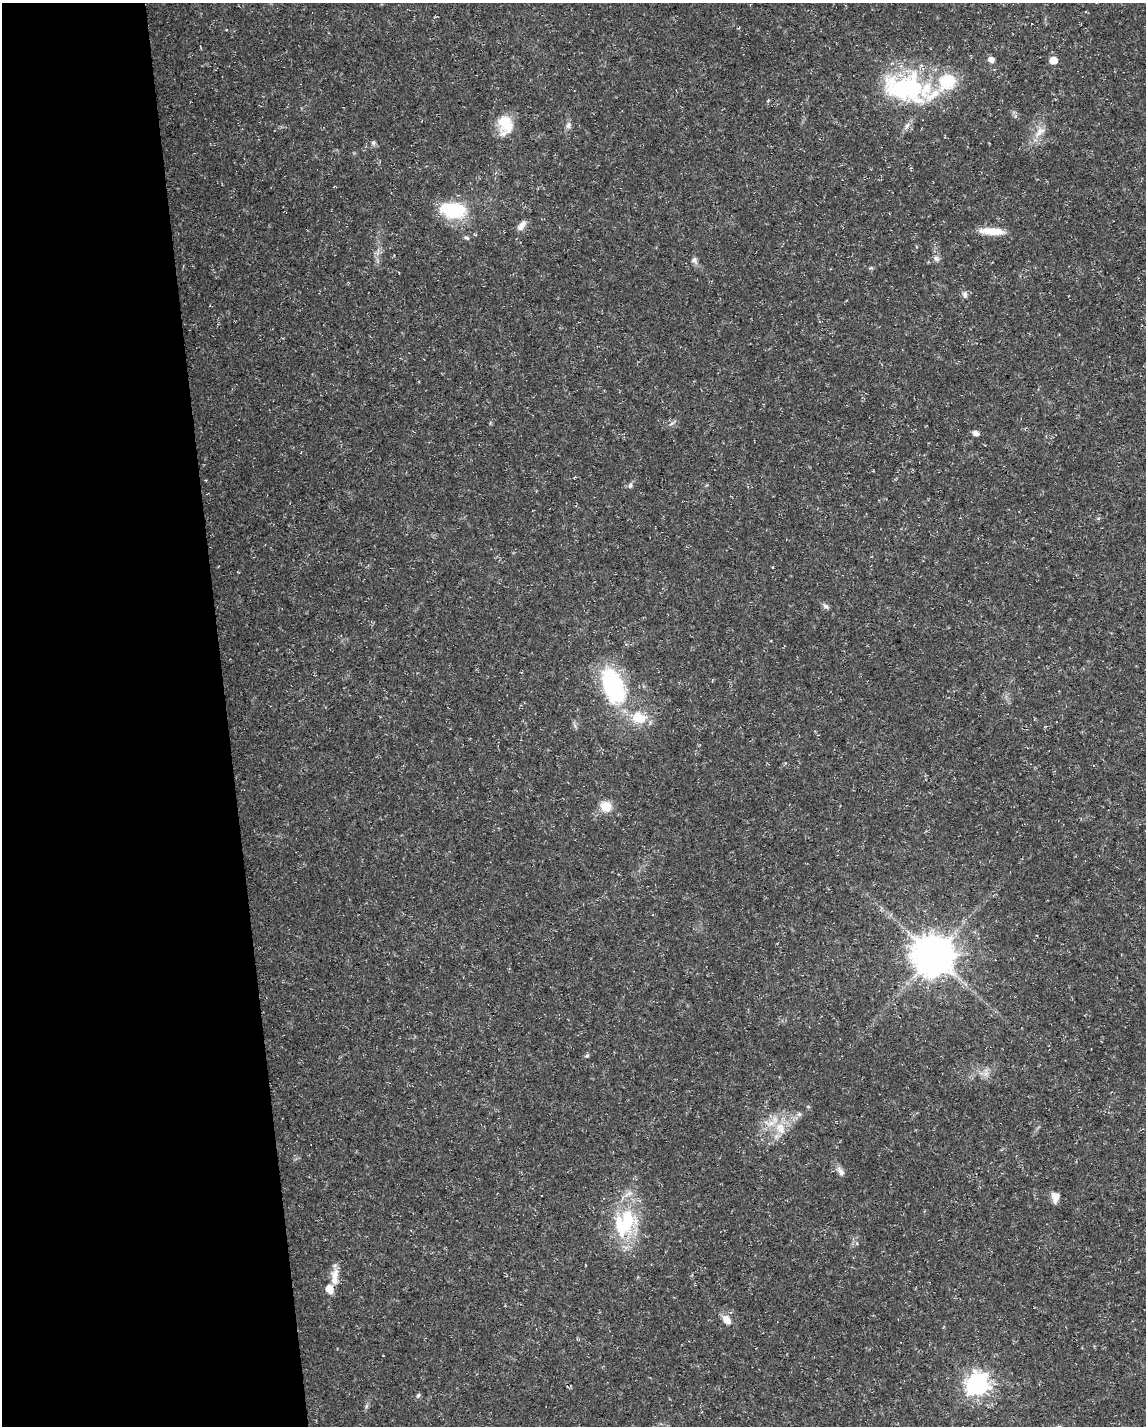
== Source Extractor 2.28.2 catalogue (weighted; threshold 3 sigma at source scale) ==
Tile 5 of 4 x 3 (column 1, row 2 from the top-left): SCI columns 1-1144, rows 1477-2900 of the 4574 x 4333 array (HDU 1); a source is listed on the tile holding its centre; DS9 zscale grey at full resolution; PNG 1148 x 1428 px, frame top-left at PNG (2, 3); no overlay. Shown black and unused: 20% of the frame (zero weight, under 3 of 5 exposures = <1% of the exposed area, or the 3 px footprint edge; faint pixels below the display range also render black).
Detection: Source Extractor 2.28.2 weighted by HDU 2 'WHT'; one run over the whole footprint, this tile lists its part. Background 0.0165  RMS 0.0022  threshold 0.01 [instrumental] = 3 sigma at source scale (4.5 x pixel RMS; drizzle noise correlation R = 1.50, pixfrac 1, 0.0396/0.0396 arcsec/px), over >= 5 px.
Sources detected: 41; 2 inside a brighter object's white glare — not listed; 4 inside a brighter listed object's ellipse — not listed separately; the other 35 listed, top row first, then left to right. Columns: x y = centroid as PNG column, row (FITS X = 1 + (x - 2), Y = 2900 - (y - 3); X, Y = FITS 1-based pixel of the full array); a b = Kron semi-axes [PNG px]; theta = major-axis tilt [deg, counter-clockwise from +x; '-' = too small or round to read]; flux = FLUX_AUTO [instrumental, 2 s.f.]
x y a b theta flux
991 59 8 7 - 0.97
1053 60 5 5 - 4.2
947 81 20 17 33 9.7
902 90 57 28 -26 23
506 123 24 18 -60 5.6
568 125 9 7 62 0.83
907 125 9 6 62 0.87
1039 132 20 9 45 2.3
373 143 7 6 - 0.49
455 210 27 17 3 13
521 225 14 7 52 1.4
992 231 27 8 -4 4.6
466 238 8 5 -23 0.45
936 258 9 7 -27 0.79
694 260 8 7 - 0.71
965 294 9 6 -78 0.72
671 423 8 3 19 0.44
976 433 6 5 - 1.2
630 486 7 5 73 0.54
826 606 9 5 -38 0.6
613 685 40 22 -70 25
638 717 23 16 -13 5.5
606 807 15 13 -43 3.1
933 955 11 11 - 720
587 1056 7 5 7 0.34
985 1074 10 6 46 1
799 1114 6 6 - 0.57
780 1129 19 12 -63 4
841 1171 13 7 -61 1.1
1055 1197 12 10 -87 1.7
625 1222 40 27 63 17
334 1277 24 10 85 2.7
727 1320 13 8 -50 1.9
977 1384 8 8 - 130
418 1395 7 5 68 0.39